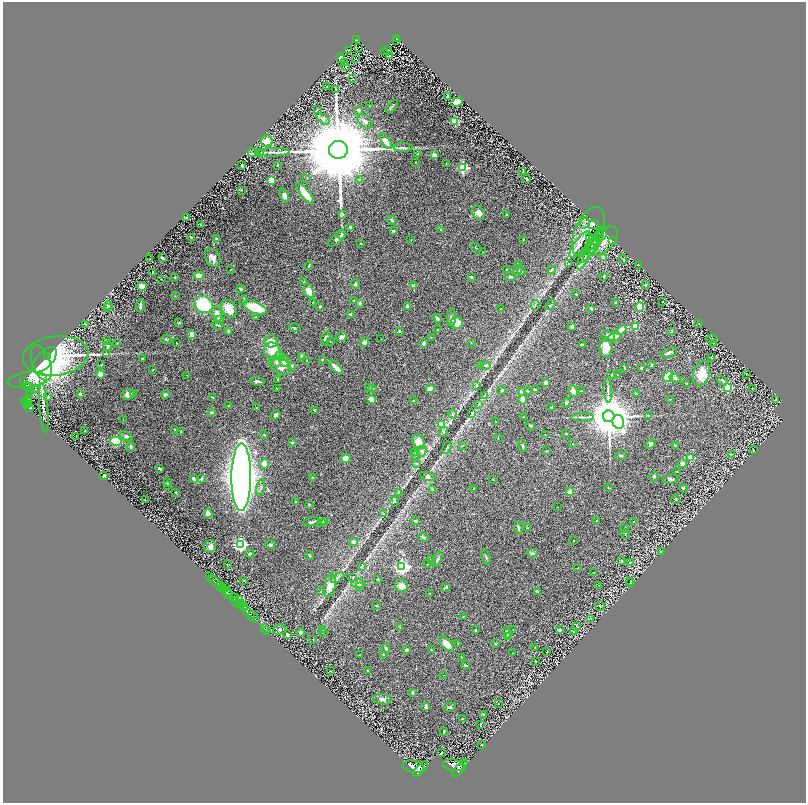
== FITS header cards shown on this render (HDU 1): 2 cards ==
NAXIS1  =                 1607
NAXIS2  =                 1601

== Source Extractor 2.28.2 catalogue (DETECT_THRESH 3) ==
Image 1607 x 1601 px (HDU 1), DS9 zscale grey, zoomed out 1/2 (1 PNG px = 2 x 2 image px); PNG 808 x 805 px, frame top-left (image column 2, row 1601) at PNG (3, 2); each listed source drawn as its Kron ellipse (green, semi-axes under 4 px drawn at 4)
Background 1.02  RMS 0.03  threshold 0.0901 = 3 sigma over >= 5 px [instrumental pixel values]
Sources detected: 462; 25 cannot appear on this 1/2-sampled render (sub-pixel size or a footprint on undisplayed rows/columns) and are neither listed nor drawn; the other 437 listed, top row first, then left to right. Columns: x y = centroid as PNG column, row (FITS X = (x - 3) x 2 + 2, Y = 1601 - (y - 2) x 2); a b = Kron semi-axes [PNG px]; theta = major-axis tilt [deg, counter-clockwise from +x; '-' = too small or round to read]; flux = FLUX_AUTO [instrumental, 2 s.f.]
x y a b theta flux
396 38 4 2 - 140
356 39 3 2 - 140
396 40 2 1 - 25
359 47 2 1 - 6.3
349 51 2 1 - 1.6
388 51 2 1 - 1.2
384 52 2 2 - 40
389 55 3 2 - 2.6
340 58 5 3 - 14
356 58 2 1 - 43
345 62 2 1 - 2.2
346 67 3 2 - 4.1
353 79 2 2 - 2.4
327 86 3 2 - 2
336 89 3 2 - 1.9
448 97 3 1 - 2.6
457 102 6 4 23 49
370 106 2 2 - 3.5
392 106 7 2 47 6.7
317 109 4 2 - 3.9
359 110 2 2 - 29
323 119 8 3 -36 15
365 121 9 5 -41 28
455 122 3 3 - 300
267 141 6 5 - 82
386 141 9 4 -55 38
403 147 9 4 -1 15
338 150 9 9 - 140000
273 152 16 3 1 23
252 153 4 3 - 6.2
259 153 4 2 - 2.9
418 153 3 2 - 3.5
434 155 3 3 - 57
416 162 2 1 - 2.1
446 163 2 1 - 3
242 165 2 2 - 3.8
278 165 2 2 - 8
463 168 3 3 - 580
523 171 3 1 - 2.8
307 178 2 2 - 4
526 179 4 2 - 7.6
271 180 3 3 - 250
359 180 3 2 - 3.4
241 190 4 2 - 4
305 193 13 4 -49 97
284 195 7 4 -69 19
478 213 7 5 -57 35
343 214 3 3 - 7.2
507 215 3 2 - 6.4
186 217 2 2 - 20
392 220 5 3 - 11
585 223 6 3 57 8.5
200 224 3 2 - 3.4
593 225 5 4 - 19
350 227 3 3 - 12
441 230 4 2 - 3.1
393 231 3 3 - 7.1
588 231 26 13 64 93
602 233 8 5 74 24
341 235 5 3 - 8.8
191 237 3 2 - 11
589 237 2 2 - 72
337 238 11 5 41 19
599 238 3 2 - 6.6
216 239 4 3 - 6.7
524 239 2 2 - 3
411 240 2 2 - 1.9
597 240 14 4 66 32
603 241 18 10 40 74
613 241 3 2 - 2.9
361 243 2 2 - 4.6
580 244 16 5 53 40
476 248 5 2 - 3.4
591 249 14 4 60 22
483 252 2 1 - 1.9
587 254 12 3 48 16
604 257 2 2 - 47
150 258 2 2 - 3.4
162 258 4 2 - 7.8
213 258 10 6 -60 40
583 260 10 3 63 16
623 260 5 3 - 5.4
569 263 2 2 - 4.9
518 264 3 3 - 5.2
638 265 4 1 - 2.1
309 266 4 2 - 7.1
230 270 3 1 - 2
506 270 3 2 - 2.4
518 270 5 3 - 11
551 270 4 3 - 6.6
152 272 3 1 - 2.5
521 272 2 2 - 10
198 276 5 4 - 48
604 276 2 2 - 4.7
175 277 2 2 - 4.1
471 277 3 2 - 8.1
510 277 6 3 9 8.7
161 279 2 1 - 1.8
304 282 3 2 - 3.3
355 284 5 3 - 7.1
645 285 2 2 - 6.6
142 286 5 4 - 39
414 286 2 2 - 61
241 289 4 3 - 5.7
309 291 7 5 -68 62
576 294 2 2 - 5
175 296 3 2 - 2.5
243 300 4 3 - 6.6
353 300 2 2 - 2.7
663 301 2 1 - 1.5
313 302 2 1 - 2
616 302 3 2 - 2.6
359 303 4 3 - 14
204 305 10 8 -26 300
535 305 5 1 - 3.6
550 305 6 2 50 5.6
108 306 4 3 - 6.9
140 306 6 3 87 16
320 306 2 2 - 8.6
407 306 3 2 - 22
640 307 4 3 - 150
107 308 3 2 - 3.5
255 308 12 5 -21 250
591 308 2 2 - 23
229 309 9 7 -55 86
501 309 2 2 - 3.7
217 314 7 5 -75 36
351 314 3 3 - 15
256 317 3 2 - 3.1
437 318 5 4 - 9.7
452 318 8 4 84 15
220 320 4 2 - 4.2
179 323 3 2 - 5.1
457 323 6 6 - 69
699 323 2 2 - 1.9
86 324 4 3 - 4
217 325 6 2 -14 5.7
572 326 3 3 - 18
635 326 3 3 - 140
295 328 6 2 -21 4.4
438 330 3 2 - 2.6
621 330 6 4 42 38
228 331 4 3 - 8.3
399 331 4 3 - 6.1
672 332 4 3 - 12
192 334 2 2 - 130
608 336 7 5 -23 24
341 337 6 4 25 16
431 337 3 2 - 2.3
614 337 6 4 23 32
326 338 7 4 66 17
166 339 5 3 - 5.4
381 339 2 1 - 1.7
711 339 5 4 - 6.5
107 340 4 2 - 4.2
271 341 6 6 - 50
330 342 2 2 - 2.4
364 342 5 4 - 14
116 343 2 2 - 2.3
176 343 2 1 - 2.7
423 343 4 3 - 14
471 343 2 2 - 2
713 343 3 2 - 3.5
582 345 4 2 - 7.7
108 346 4 3 - 5.7
606 348 10 6 89 68
272 351 9 8 - 81
669 353 8 3 19 24
107 354 3 2 - 4
48 356 3 2 - 290
56 356 33 19 7 920
280 356 5 4 - 12
302 356 4 3 - 4.6
711 358 3 2 - 2.9
142 359 3 2 - 4.3
322 359 4 2 - 3.9
45 360 16 8 47 900
284 361 6 4 -86 35
307 361 2 2 - 2.8
276 362 5 4 - 15
41 363 18 9 -70 900
101 365 3 2 - 2.9
481 365 2 2 - 6.2
486 365 5 4 - 10
651 365 3 2 - 10
280 366 12 7 -30 70
292 366 3 3 - 11
336 367 9 3 -44 52
624 368 3 2 - 5.7
641 368 2 2 - 26
153 370 2 2 - 2.5
702 373 13 8 73 120
746 374 2 1 - 1.6
100 375 4 3 - 44
187 375 2 1 - 1.6
612 375 4 2 - 4.3
618 375 2 2 - 3
668 377 5 5 - 210
675 378 6 4 -31 11
277 379 3 2 - 4
27 380 20 8 7 1500
722 380 6 2 -37 14
24 381 3 2 - 960
257 381 7 3 -5 15
546 383 2 2 - 62
686 383 2 2 - 2.3
27 385 2 2 - 340
477 386 4 3 - 4.7
28 387 5 2 - 410
277 388 3 2 - 2.9
368 388 3 3 - 5.5
372 388 3 3 - 5.7
727 388 3 3 - 310
35 389 3 2 - 3.2
430 389 4 3 - 55
752 389 2 1 - 2.8
502 390 5 3 - 5.7
535 390 3 2 - 9.8
608 390 12 3 -87 15
522 391 3 3 - 21
528 391 4 2 - 3.5
573 391 6 4 -67 30
581 391 3 2 - 3.5
80 394 2 2 - 37
128 394 6 5 - 32
134 394 3 2 - 6
165 394 4 3 - 14
636 394 3 2 - 3.4
29 395 3 2 - 70
485 395 4 2 - 3.9
48 397 2 2 - 7.8
213 397 3 2 - 5.2
28 399 4 2 - 470
371 399 2 2 - 130
670 399 2 1 - 2.5
776 399 3 2 - 4.2
523 400 4 4 - 45
28 401 3 2 - 560
414 401 4 3 - 7.9
24 402 4 3 - 740
566 402 5 3 - 12
27 405 3 2 - 340
478 405 3 2 - 3.6
228 406 2 2 - 1.8
551 407 4 2 - 4.3
29 408 4 2 - 430
44 408 25 2 -85 83
257 408 2 1 - 3.8
315 410 3 2 - 8.7
211 412 3 3 - 8.2
472 413 3 2 - 3.4
453 414 4 3 - 7.4
276 415 5 3 - 11
648 415 4 2 - 4.3
609 416 6 5 - 30000
523 417 2 2 - 2.4
582 417 11 2 2 13
123 419 2 1 - 2.3
496 422 3 2 - 4.3
618 422 7 6 - 470
442 424 3 3 - 180
530 426 5 3 - 8
175 430 3 2 - 5.3
85 431 2 2 - 3.9
181 431 3 2 - 4.1
444 432 5 3 - 6.9
566 433 3 2 - 2.5
264 435 3 2 - 4.2
545 435 2 2 - 4
76 436 2 1 - 1.9
126 436 6 4 -27 14
498 438 4 2 - 3.5
116 441 6 4 -4 270
292 442 2 2 - 19
418 442 7 5 -65 72
573 444 2 2 - 2.1
650 444 5 4 - 14
131 446 4 3 - 7.3
462 446 3 2 - 2.1
523 446 6 3 -76 8.3
675 446 3 2 - 6.4
447 448 6 2 59 6.9
754 449 2 1 - 1.9
422 451 6 4 72 12
546 451 4 3 - 4.5
415 453 3 2 - 5.7
416 455 3 2 - 8.5
731 455 3 2 - 4.2
621 456 6 3 4 7.5
345 458 5 4 - 31
690 458 2 2 - 160
417 463 4 3 - 5.4
265 464 5 4 - 61
682 464 4 4 - 32
160 469 3 2 - 11
677 471 2 2 - 3.3
104 475 3 2 - 8.2
428 476 8 4 -15 8.9
241 477 34 10 90 9700
654 477 5 4 - 8.3
193 478 3 2 - 17
312 478 3 2 - 5.1
201 479 4 3 - 10
493 479 2 2 - 2.3
671 479 8 4 9 15
167 482 2 2 - 7.5
167 485 2 2 - 5.7
261 488 8 3 80 10
473 488 2 2 - 2.3
609 488 4 3 - 5.6
684 488 4 3 - 4.7
432 489 4 2 - 4
176 492 3 2 - 4
398 492 3 2 - 3.7
570 492 2 2 - 100
676 499 4 3 - 4.5
145 500 2 1 - 1.7
296 502 2 2 - 21
395 502 5 3 - 5.9
309 505 3 2 - 3.1
558 507 2 1 - 1.5
384 513 3 3 - 3.5
208 514 4 3 - 76
324 521 3 3 - 14
415 521 4 3 - 5.2
596 521 2 2 - 9.7
312 522 9 2 10 12
633 522 2 2 - 7.7
322 523 3 3 - 6.5
518 527 6 3 -80 9.3
528 528 4 3 - 5.9
625 528 3 2 - 4.8
625 534 5 2 - 4
424 537 5 3 - 7.3
573 541 2 1 - 2.1
353 542 2 2 - 53
240 544 4 4 - 1400
270 544 5 3 - 8.6
210 546 6 6 - 19
661 552 2 1 - 1.8
532 553 5 3 - 8.9
250 554 4 3 - 11
309 556 5 3 - 4.8
486 557 8 2 -76 8
437 559 8 3 65 9.9
431 560 4 2 - 3.8
622 561 2 2 - 6.9
630 562 2 2 - 5.6
227 564 2 2 - 2.1
427 564 2 1 - 1.5
361 567 3 2 - 2.6
402 567 4 4 - 1800
578 568 2 2 - 3
594 572 2 1 - 1.6
210 577 2 1 - 97
337 578 7 2 30 9.3
353 578 4 2 - 4.4
378 579 3 2 - 2.9
243 580 2 2 - 4.7
630 581 2 1 - 0.89
215 582 7 2 -43 550
630 583 3 1 - 1.6
359 584 7 4 1 16
599 585 4 2 - 3.7
330 586 12 5 79 64
360 586 4 3 - 13
401 586 7 6 - 45
221 587 5 2 - 1900
225 587 2 1 - 45
446 587 4 3 - 5.7
224 589 2 2 - 1000
321 591 3 3 - 5.2
537 591 4 2 - 11
227 592 4 2 - 2000
229 594 4 2 - 3400
430 594 3 2 - 2.6
234 597 5 3 - 2100
239 600 2 2 - 220
236 601 3 2 - 680
240 605 4 2 - 1200
243 606 4 2 - 810
376 606 3 2 - 4.7
600 606 5 2 - 3.2
244 608 2 2 - 790
249 613 8 2 -51 3000
463 616 2 2 - 2.1
254 617 6 2 -49 3100
590 618 3 2 - 3.1
577 626 4 3 - 3.7
264 628 3 1 - 39
400 628 4 1 - 2.8
280 629 6 4 27 14
266 630 2 1 - 55
323 630 3 2 - 3.1
475 630 3 3 - 5.3
513 630 2 2 - 2.1
560 630 2 2 - 30
323 632 3 2 - 3
573 632 3 3 - 5.4
300 633 4 3 - 19
507 633 5 3 - 15
287 634 4 3 - 9.7
507 637 4 2 - 4.4
313 639 2 2 - 4.6
458 643 2 1 - 1.8
446 644 9 5 -48 42
495 644 3 3 - 5.1
535 647 3 2 - 3.1
386 648 4 3 - 9
406 650 3 3 - 11
431 650 3 2 - 4.6
547 652 3 2 - 3.6
512 653 2 2 - 1.7
383 654 2 2 - 9.9
359 655 3 2 - 2.9
461 657 2 1 - 2.1
535 661 3 1 - 2
466 665 4 3 - 6.6
367 670 2 1 - 4.4
330 671 2 2 - 4.6
444 675 2 1 - 1.7
412 693 3 2 - 8.1
382 699 9 5 -6 17
498 704 2 1 - 1.6
426 707 3 2 - 24
450 707 6 4 22 7.6
483 714 3 3 - 4.1
462 719 3 3 - 4.3
480 725 3 2 - 3
444 731 2 2 - 6.4
481 745 4 2 - 3.2
441 753 3 2 - 5.9
464 763 2 1 - 17000
454 765 11 5 -8 10000
413 767 11 6 -13 11000
421 769 9 3 48 12000
460 769 10 4 47 7900
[25 sub-pixel or undisplayed-footprint detections neither listed nor drawn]